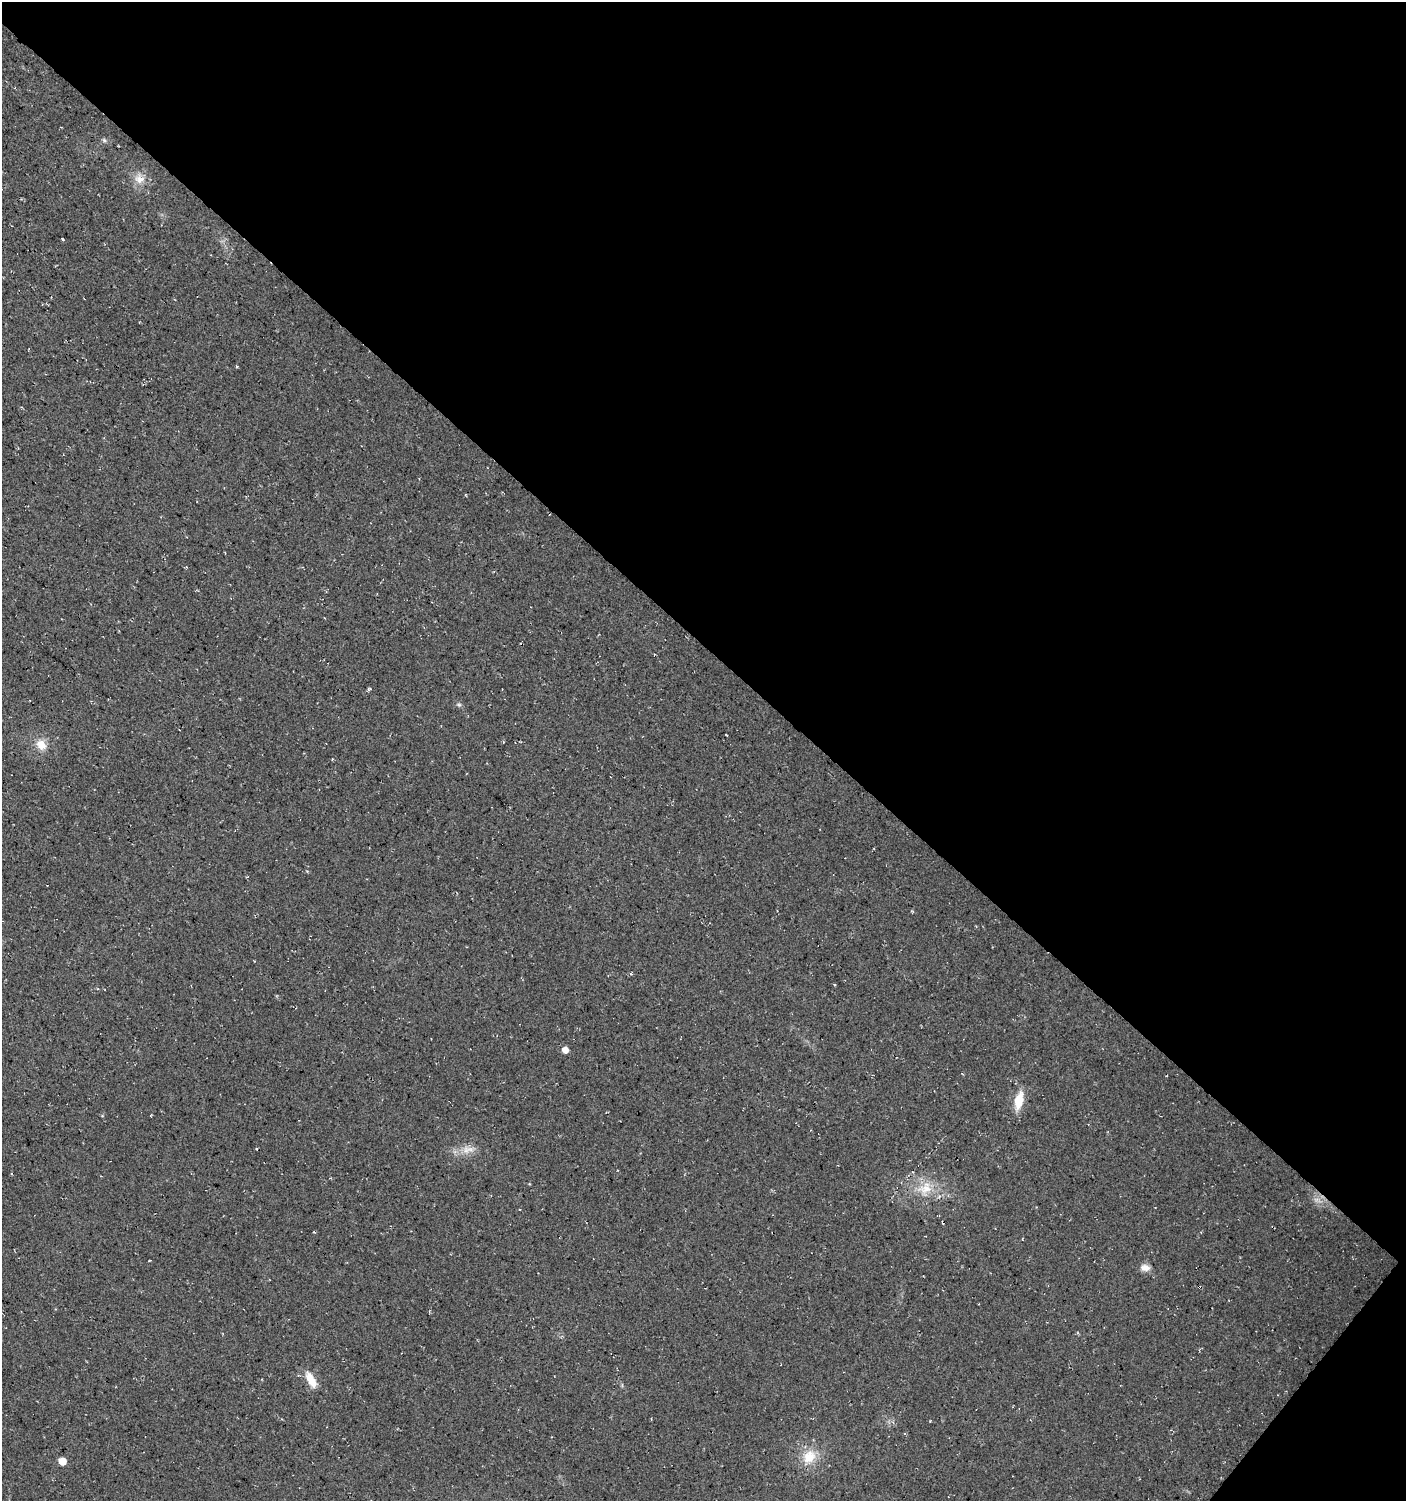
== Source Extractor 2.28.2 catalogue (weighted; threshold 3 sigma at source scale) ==
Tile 8 of 4 x 4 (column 4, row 2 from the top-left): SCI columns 4450-5853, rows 2999-4497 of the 6043 x 6022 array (HDU 1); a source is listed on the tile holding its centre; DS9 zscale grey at full resolution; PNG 1408 x 1503 px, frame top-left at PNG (2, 2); no overlay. Shown black and unused: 44% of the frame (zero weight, under 3 of 4 exposures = <1% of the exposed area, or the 3 px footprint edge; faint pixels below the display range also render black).
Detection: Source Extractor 2.28.2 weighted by HDU 2 'WHT'; one run over the whole footprint, this tile lists its part. Background 0.0176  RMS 0.0054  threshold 0.0244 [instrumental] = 3 sigma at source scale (4.5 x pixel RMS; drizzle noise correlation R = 1.50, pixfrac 1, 0.0396/0.0396 arcsec/px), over >= 5 px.
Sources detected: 16; all 16 listed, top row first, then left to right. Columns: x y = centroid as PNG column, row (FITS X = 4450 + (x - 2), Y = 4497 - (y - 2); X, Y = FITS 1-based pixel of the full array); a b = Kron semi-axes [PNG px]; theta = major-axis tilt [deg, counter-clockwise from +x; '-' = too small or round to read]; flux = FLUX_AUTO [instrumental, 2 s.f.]
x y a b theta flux
104 140 6 5 - 0.97
139 179 15 13 -58 6.1
62 239 3 3 - 4.9
459 705 7 5 -17 1.1
41 745 13 10 -49 7
834 984 4 2 - 0.44
565 1050 5 5 - 4.6
1019 1100 21 10 77 11
466 1150 13 10 86 4.6
331 1178 4 2 - 0.48
925 1189 22 17 57 13
314 1232 3 3 - 0.49
1145 1268 12 8 -2 3.7
311 1380 21 9 -60 8.4
809 1457 20 16 45 12
62 1461 5 5 - 7.7